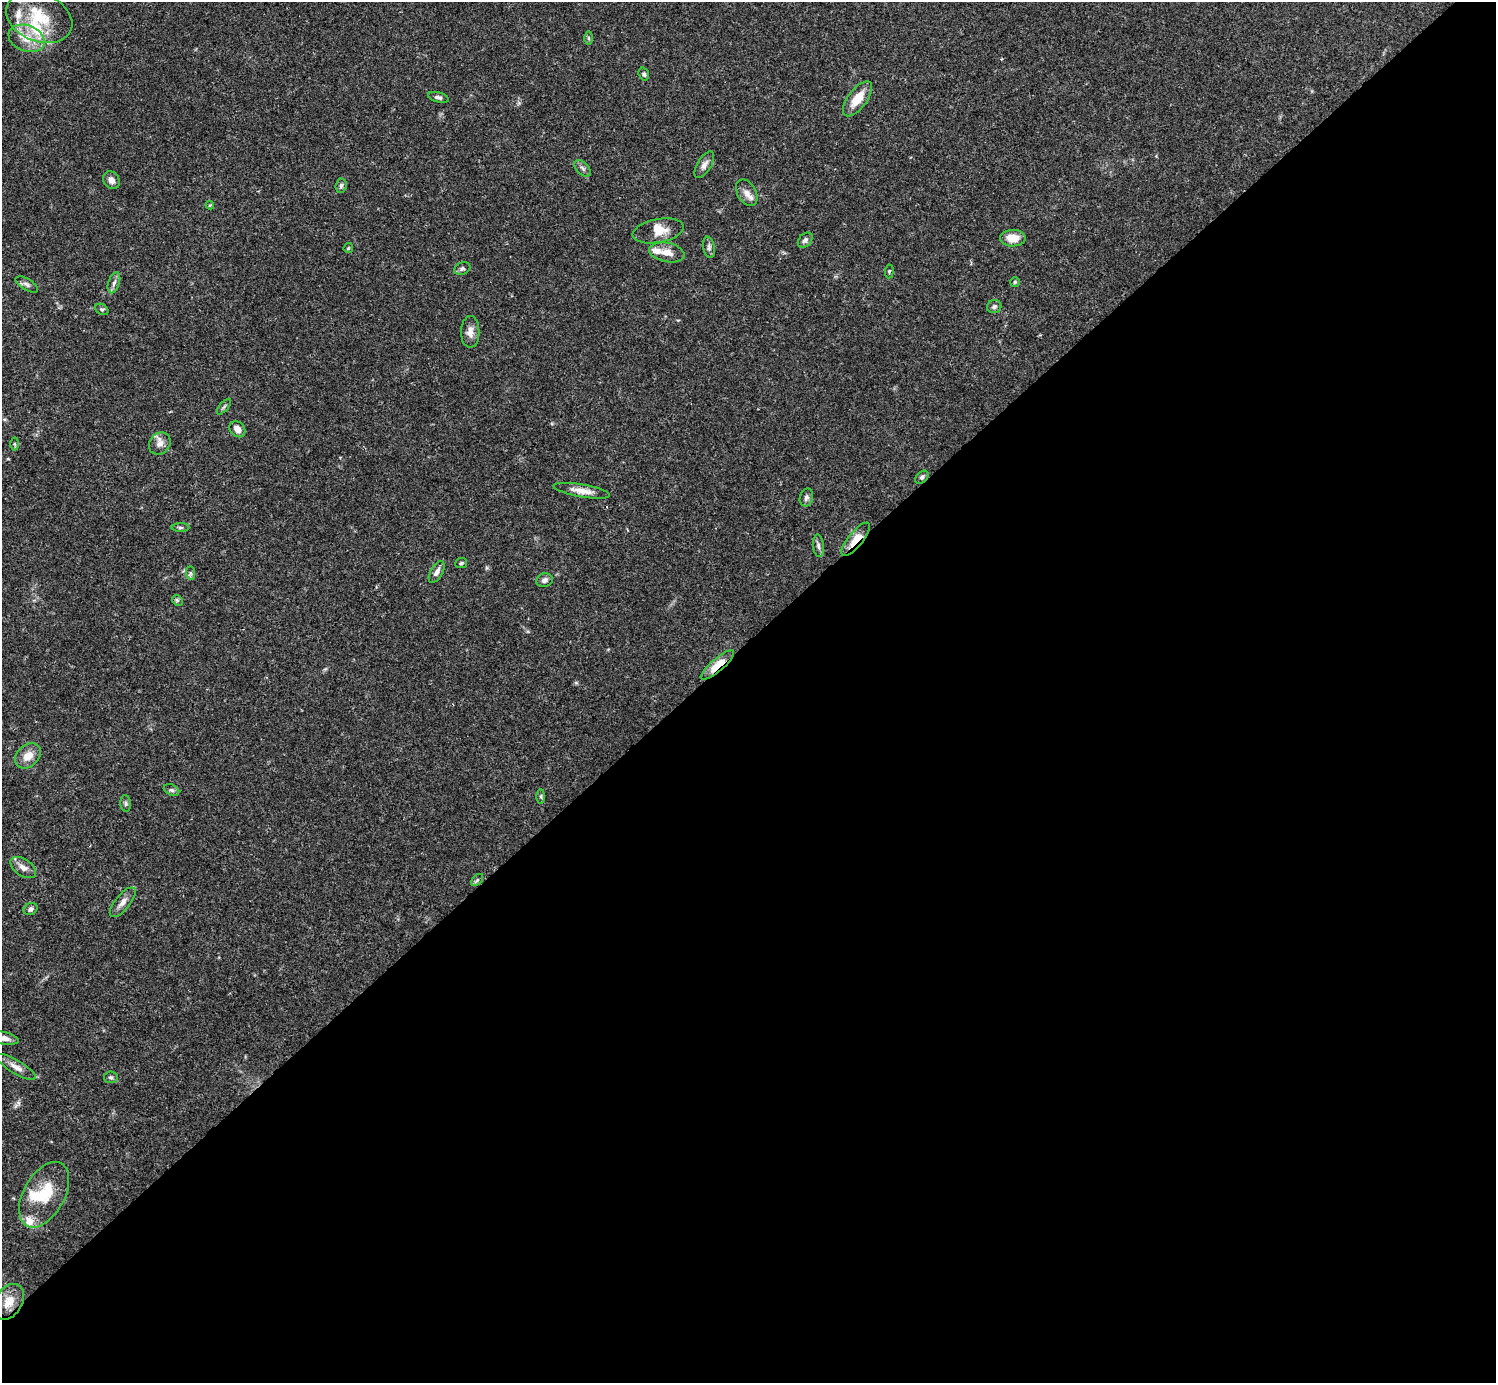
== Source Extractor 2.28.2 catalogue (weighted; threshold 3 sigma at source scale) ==
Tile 12 of 4 x 4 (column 4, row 3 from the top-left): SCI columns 4485-5978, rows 1539-2919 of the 5982 x 5981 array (HDU 1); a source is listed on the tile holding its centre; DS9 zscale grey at full resolution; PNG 1498 x 1385 px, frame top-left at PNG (2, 2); each listed source drawn as its Kron ellipse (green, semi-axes under 4 px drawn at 4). Shown black and unused: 54% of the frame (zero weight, under 3 of 4 exposures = <1% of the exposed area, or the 3 px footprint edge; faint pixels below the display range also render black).
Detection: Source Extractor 2.28.2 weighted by HDU 2 'WHT'; one run over the whole footprint, this tile lists its part. Background 0.041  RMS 0.0027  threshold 0.012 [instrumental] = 3 sigma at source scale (4.5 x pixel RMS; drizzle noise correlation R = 1.50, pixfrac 1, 0.05/0.05 arcsec/px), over >= 5 px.
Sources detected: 64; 1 inside a brighter object's white glare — neither listed nor drawn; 8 inside a brighter listed object's ellipse — not listed separately; the other 55 listed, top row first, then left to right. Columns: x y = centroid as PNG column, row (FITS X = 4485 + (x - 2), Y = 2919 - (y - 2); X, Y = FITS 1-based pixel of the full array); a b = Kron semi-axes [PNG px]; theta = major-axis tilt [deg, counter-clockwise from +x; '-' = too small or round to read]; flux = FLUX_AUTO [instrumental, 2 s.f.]
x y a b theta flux
39 18 34 24 -21 13
27 38 18 13 -21 4.9
588 38 7 4 -89 0.38
644 74 6 5 - 0.55
438 97 10 5 -15 0.74
857 99 21 9 53 5
704 165 15 7 58 1.3
583 168 10 6 -45 0.78
111 180 9 7 -55 1.5
341 186 7 5 86 0.6
747 193 14 9 -61 1.9
210 205 4 4 - 0.26
658 231 26 12 11 3.9
1013 238 13 8 1 4
805 240 8 6 46 0.89
709 247 11 6 -80 0.81
348 248 5 4 - 0.27
667 252 18 9 -11 2.7
462 269 8 6 24 0.64
889 271 7 3 84 0.3
1015 282 5 4 - 0.38
114 283 11 5 71 0.97
27 284 12 5 -30 0.94
994 307 7 6 - 0.73
102 309 7 5 -31 0.46
470 332 16 9 90 2.1
224 407 10 3 50 0.43
237 429 9 7 -46 2
14 444 6 4 -89 0.4
160 444 12 10 49 1.8
922 477 7 5 43 0.64
582 491 28 6 -10 2.9
806 497 9 6 77 0.85
180 528 9 4 0 0.49
856 539 20 7 51 4
818 546 11 5 -85 0.86
461 563 6 5 - 0.41
437 572 12 6 60 1.5
190 573 7 4 -89 0.46
544 580 8 7 - 1.1
177 600 6 4 -45 0.41
717 665 21 6 41 5
28 756 14 10 42 3.3
172 790 8 5 -26 0.67
541 796 7 4 90 0.39
126 804 8 5 -85 0.53
23 867 14 8 -34 1.9
477 880 7 4 46 0.49
123 902 18 7 51 1.8
30 909 7 5 29 0.84
3 1038 16 6 -12 1.9
16 1067 22 6 -31 2
111 1077 7 6 - 0.57
44 1195 36 20 61 11
9 1302 19 13 58 4.2
Overlapping masked pixels (flux is a lower limit): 2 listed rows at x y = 856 539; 717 665
Isophote crosses this tile's border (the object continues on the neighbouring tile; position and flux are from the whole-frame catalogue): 1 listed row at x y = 3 1038